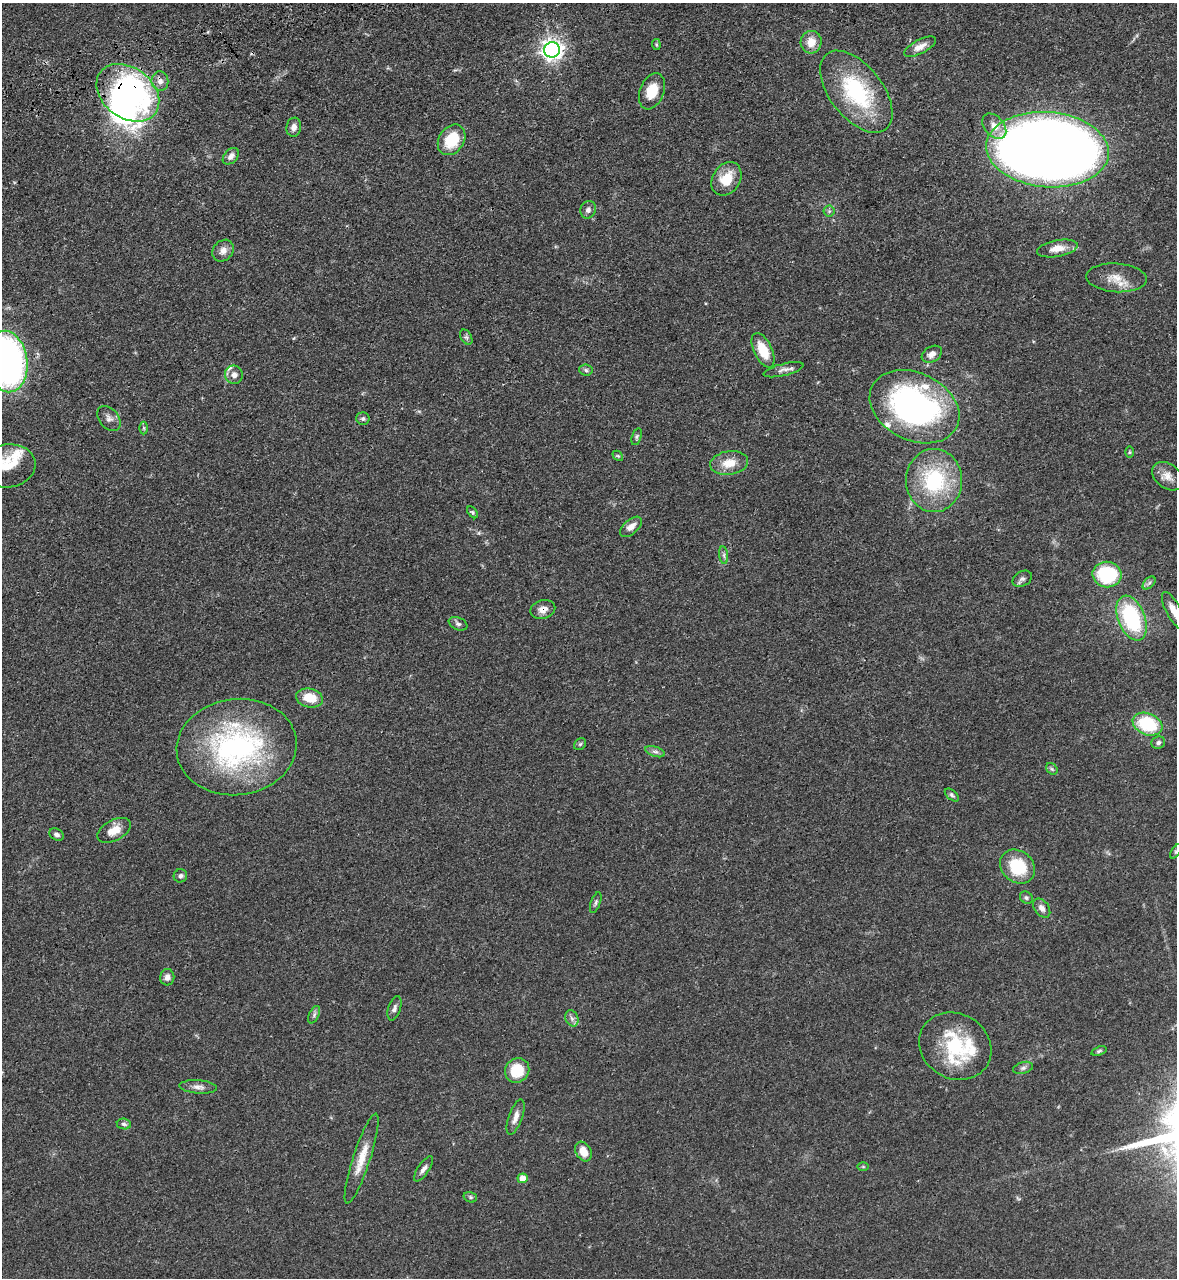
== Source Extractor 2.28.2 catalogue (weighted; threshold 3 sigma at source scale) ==
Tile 11 of 4 x 4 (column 3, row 3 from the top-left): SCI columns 2780-3954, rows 1452-2727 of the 5334 x 5453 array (HDU 1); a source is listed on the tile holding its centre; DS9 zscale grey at full resolution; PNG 1179 x 1280 px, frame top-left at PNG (2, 3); each listed source drawn as its Kron ellipse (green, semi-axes under 4 px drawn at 4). Shown black and unused: <1% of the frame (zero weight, under 3 of 4 exposures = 11% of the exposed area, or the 3 px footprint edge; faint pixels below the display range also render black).
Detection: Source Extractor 2.28.2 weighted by HDU 2 'WHT'; one run over the whole footprint, this tile lists its part. Background 0.0519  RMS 0.0042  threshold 0.0187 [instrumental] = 3 sigma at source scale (4.5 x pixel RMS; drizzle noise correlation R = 1.50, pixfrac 1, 0.05/0.05 arcsec/px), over >= 5 px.
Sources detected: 87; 1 inside a brighter object's white glare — neither listed nor drawn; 6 inside a brighter listed object's ellipse — not listed separately; the other 80 listed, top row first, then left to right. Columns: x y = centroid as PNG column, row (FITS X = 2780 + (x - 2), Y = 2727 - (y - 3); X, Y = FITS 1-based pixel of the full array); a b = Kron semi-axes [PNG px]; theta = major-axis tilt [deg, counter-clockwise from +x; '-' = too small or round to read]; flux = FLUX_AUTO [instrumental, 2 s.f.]
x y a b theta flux
811 42 11 10 - 5.4
656 44 5 3 - 0.46
920 47 17 7 28 3.2
552 50 8 7 - 230
160 81 10 8 -82 2.4
652 91 19 12 68 8.2
856 92 48 26 -52 38
128 93 34 25 -37 100
994 126 14 9 -49 4.2
294 127 9 7 81 2.3
452 140 16 12 55 13
1048 150 61 37 -4 870
231 156 9 6 47 1.9
726 179 18 13 57 9
588 210 9 7 69 1.6
829 211 5 5 - 0.82
1057 248 20 8 10 4.7
223 251 12 9 48 2.7
1116 278 30 14 -4 7
466 337 8 5 -60 0.88
763 350 18 9 -64 9.7
932 354 11 7 30 2.6
7 362 31 20 -83 140
586 370 7 5 -6 0.91
783 370 20 6 14 2
234 375 9 9 - 2.1
915 407 47 33 -26 120
109 418 14 9 -50 2.2
363 419 7 6 - 0.98
144 428 6 4 -90 0.6
637 437 9 4 72 0.77
1129 452 6 4 89 0.47
618 456 6 4 -43 0.57
729 463 19 11 8 6.7
8 466 28 21 9 11
1168 476 17 12 -39 4
934 480 31 28 -89 34
472 512 7 4 -50 0.61
631 527 13 7 41 3
724 555 9 4 -82 1
1107 575 14 12 -10 25
1022 579 10 7 28 1.4
1149 583 8 4 45 1
543 610 12 9 14 3.1
1174 611 21 7 -62 4.5
1131 618 23 13 -68 38
458 624 10 6 -23 1.2
309 698 13 9 -12 8.4
1147 724 15 10 -22 24
1158 742 7 6 - 1.3
580 744 6 5 - 0.73
237 747 60 48 7 87
655 752 10 5 -17 1.3
1052 769 6 5 - 0.71
952 795 8 4 -40 0.81
114 830 18 10 28 5.3
56 835 7 6 - 1.3
1176 851 8 4 54 0.7
1018 867 19 15 -40 17
180 876 7 6 - 1.2
1026 898 7 5 -38 0.84
596 902 11 4 70 0.98
1042 908 11 7 -53 1.9
167 977 8 7 - 1.9
394 1008 12 6 72 1.5
314 1015 9 5 64 1.1
572 1018 8 6 -68 1.4
955 1046 37 32 -31 28
1099 1051 8 4 19 0.68
1023 1068 10 6 15 1.2
517 1070 13 11 46 11
198 1087 19 6 -4 2.5
516 1117 18 6 70 3
124 1124 7 5 -9 1
583 1152 10 7 -59 4.9
362 1158 47 8 72 8
863 1167 6 4 -1 0.49
424 1169 15 5 56 1.7
523 1178 5 5 - 5.5
470 1197 7 5 -16 0.71
Overlapping masked pixels (flux is a lower limit): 3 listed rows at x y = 160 81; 128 93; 543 610
Isophote crosses this tile's border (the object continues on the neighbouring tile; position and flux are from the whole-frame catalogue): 4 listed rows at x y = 7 362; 8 466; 1174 611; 1176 851